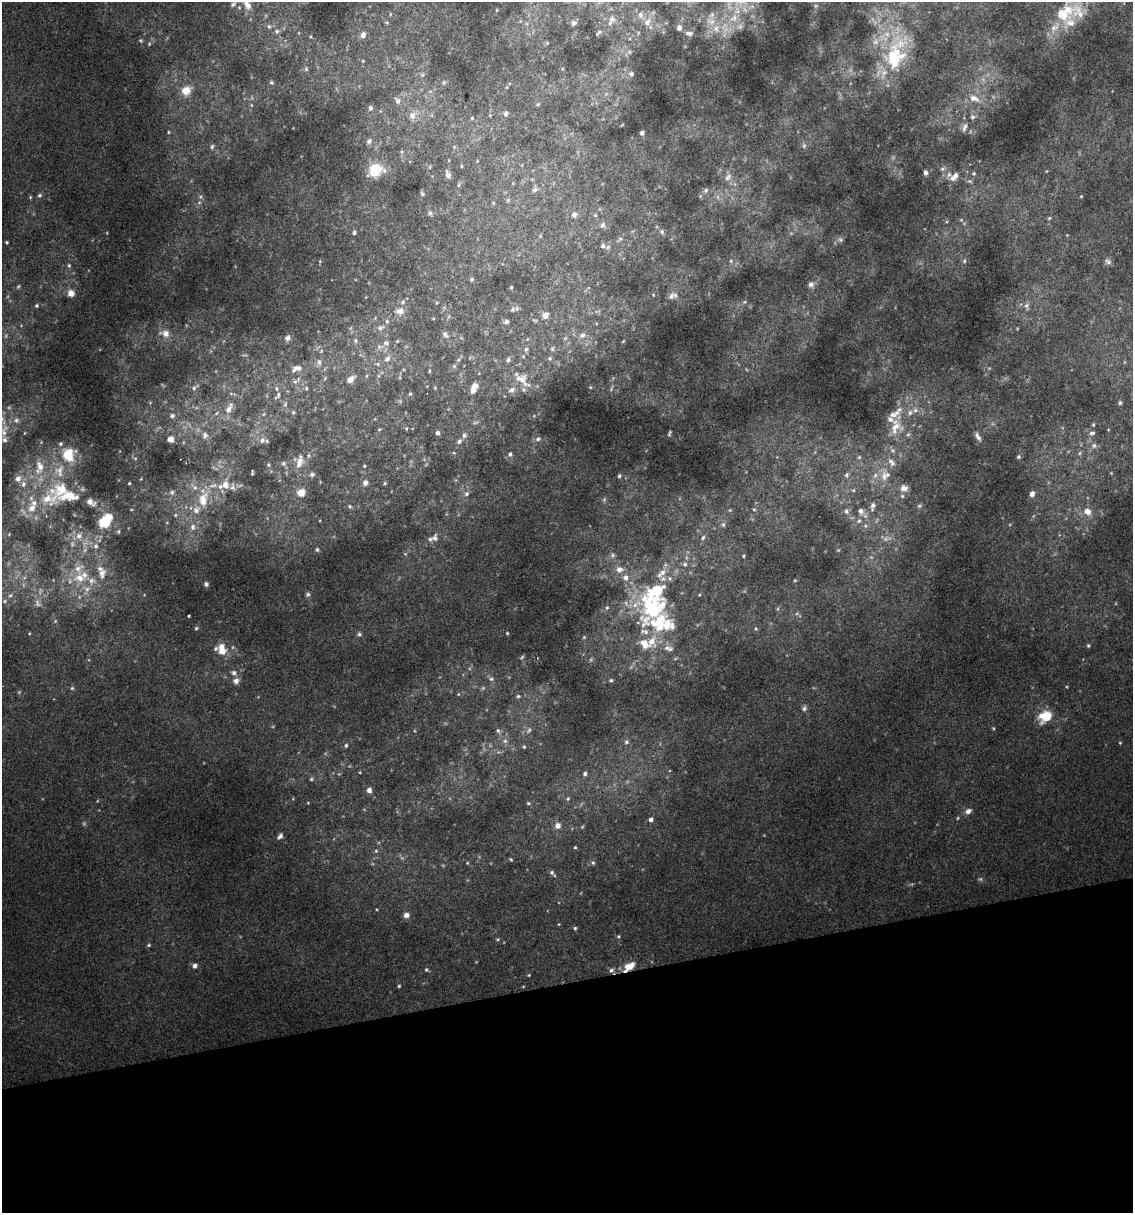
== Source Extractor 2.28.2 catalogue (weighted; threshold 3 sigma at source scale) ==
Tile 14 of 4 x 4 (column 2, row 4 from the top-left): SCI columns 1155-2285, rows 1-1211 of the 4616 x 4845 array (HDU 1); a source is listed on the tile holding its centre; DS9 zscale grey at full resolution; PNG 1135 x 1215 px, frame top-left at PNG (2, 2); no overlay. Shown black and unused: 19% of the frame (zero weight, under 2 of 3 exposures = <1% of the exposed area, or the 3 px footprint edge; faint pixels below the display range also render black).
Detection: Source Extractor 2.28.2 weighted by HDU 2 'WHT'; one run over the whole footprint, this tile lists its part. Background 0.0207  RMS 0.007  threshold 0.0314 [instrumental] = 3 sigma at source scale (4.5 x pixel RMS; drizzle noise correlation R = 1.50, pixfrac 1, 0.0396/0.0396 arcsec/px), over >= 5 px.
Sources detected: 399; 52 too faint to see at this stretch — not listed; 68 inside a brighter listed object's ellipse — not listed separately; the other 279 listed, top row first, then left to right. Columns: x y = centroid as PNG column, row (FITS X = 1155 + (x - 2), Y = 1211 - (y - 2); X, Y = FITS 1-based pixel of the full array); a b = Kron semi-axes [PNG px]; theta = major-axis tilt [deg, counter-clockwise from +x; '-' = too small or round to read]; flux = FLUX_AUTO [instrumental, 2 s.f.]
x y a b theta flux
233 4 11 6 38 3
247 5 15 9 -56 9
497 10 4 4 - 0.73
390 14 5 3 - 0.7
1062 14 25 20 -4 20
734 18 15 12 39 12
612 19 11 10 - 5.9
520 21 6 4 -90 1.2
711 21 15 11 -24 9.1
387 22 5 5 - 0.94
647 22 15 10 61 8.4
573 23 8 8 - 3.3
527 24 7 4 -72 1.4
269 26 8 7 - 2.5
679 28 6 5 - 3.4
277 31 8 7 - 2.8
598 33 12 5 39 2.3
689 34 8 6 -9 2.9
363 35 8 6 73 3.7
310 37 4 3 - 0.64
141 40 6 5 - 1.2
149 43 7 5 71 1.4
547 43 5 5 - 1
629 52 6 6 - 1.8
893 59 61 27 72 70
363 61 4 4 - 0.68
306 69 7 6 - 1.7
631 74 7 6 - 2.6
271 82 6 5 - 1.4
444 82 8 6 89 1.6
186 90 13 11 44 11
974 98 21 10 -24 11
398 101 10 7 -51 3.5
538 104 6 4 44 0.87
251 105 5 3 - 0.81
370 108 6 5 - 2.3
506 114 6 5 - 2.2
412 115 13 10 52 6.3
490 115 4 4 - 0.68
973 117 8 7 - 2.6
472 118 5 4 - 1
965 127 13 6 71 3.6
169 132 4 3 - 0.75
642 133 4 4 - 3.6
369 141 8 6 47 2.3
804 146 8 6 89 2.2
212 147 7 5 84 1.4
454 147 5 4 - 0.85
461 166 5 3 - 0.71
430 167 5 3 - 0.72
942 169 8 6 1 1.9
375 170 13 10 19 26
1046 171 5 3 - 0.57
925 173 6 4 90 2.4
974 173 5 5 - 1.3
448 175 7 4 -74 4.7
954 176 12 7 47 5.9
728 177 13 8 46 4.5
970 181 7 6 - 1.6
459 185 7 5 53 1.4
535 190 8 6 34 2.1
706 190 8 6 60 2.5
422 194 6 4 -51 1.1
39 195 6 6 - 1.7
1081 196 4 3 - 0.65
30 197 5 4 - 0.85
508 200 6 6 - 1.3
493 203 6 4 -71 0.83
430 213 7 6 - 1.8
574 215 8 7 - 3.9
595 215 6 5 - 1.2
1049 218 5 5 - 1.1
961 220 6 5 - 1.6
603 225 8 6 72 3
662 232 8 7 - 2.2
354 233 5 5 - 1.6
1067 235 3 3 - 0.53
540 236 5 5 - 0.94
620 239 11 5 35 2.2
840 239 8 6 -12 2.1
6 242 3 3 - 0.92
603 246 6 5 - 2.1
608 247 7 6 - 2
320 261 5 3 - 0.83
731 261 6 5 - 1.5
964 261 7 5 76 1.7
1108 261 10 7 -31 2.7
69 265 7 5 77 1.5
472 279 6 5 - 1.1
811 284 9 8 - 3.1
511 287 5 3 - 0.8
71 293 9 8 - 5.6
653 295 5 4 - 0.82
671 296 11 8 61 3.5
745 302 8 5 27 1.5
437 303 5 3 - 0.7
37 305 5 4 - 1.3
1027 306 10 7 -82 2.6
512 309 9 7 64 2.2
400 311 12 9 10 6.2
545 315 7 7 - 5.3
449 316 6 4 72 0.99
375 318 5 4 - 0.79
506 322 7 6 - 2.3
381 328 12 7 20 3.6
165 333 14 10 -15 7.4
445 335 10 6 -57 2.5
582 335 10 8 29 4.1
287 338 7 6 - 2.4
565 338 6 5 - 1.3
355 340 7 6 - 1.8
397 341 6 4 45 0.96
623 341 5 3 - 0.72
380 347 12 7 3 4
526 349 7 5 72 1.8
552 349 8 5 63 1.7
321 351 6 3 72 0.75
523 356 5 5 - 0.99
387 358 9 7 47 4.3
550 358 6 6 - 1.8
508 360 6 5 - 2.1
319 362 8 6 -74 2.4
1124 362 6 4 -90 0.82
378 364 6 5 - 1.6
454 366 7 6 - 1.5
297 368 13 7 17 5
429 371 4 3 - 0.71
400 377 6 4 73 0.87
351 379 9 6 42 5.3
521 379 25 17 -19 16
295 382 6 5 - 1.8
474 386 8 7 - 4.5
590 387 5 4 - 0.76
194 388 8 6 52 2
306 388 5 4 - 1
410 394 5 4 - 0.92
278 395 10 5 80 2.2
1120 403 6 5 - 1.4
285 404 7 5 68 1.7
229 408 19 8 63 8
293 412 5 4 - 1.1
217 413 6 3 70 1
263 414 6 4 87 1.1
172 416 5 5 - 2.4
1093 424 5 4 - 1.1
895 427 35 21 66 26
406 428 5 4 - 0.86
379 430 4 4 - 0.75
3 431 21 13 69 13
24 433 5 3 - 0.65
438 433 4 4 - 2.5
669 433 6 3 71 1.2
1092 433 9 6 5 2.5
205 435 11 9 -87 4.3
464 435 8 7 - 2.4
978 437 13 6 -59 3
170 439 6 6 - 5.4
538 439 8 7 - 2.5
262 440 9 8 - 3.6
459 441 7 6 - 2.2
1094 446 9 8 - 3.3
1080 453 7 5 25 1.6
68 454 16 14 35 21
510 454 7 6 - 2.1
859 457 6 6 - 1.5
1018 457 6 5 - 1.4
300 461 18 9 75 8.1
283 463 7 6 - 1.7
268 465 5 4 - 0.91
364 466 3 3 - 0.77
39 467 25 13 87 18
252 473 5 2 - 0.95
1111 473 4 4 - 0.78
312 474 7 6 - 2.1
847 475 9 7 74 2.5
619 476 6 4 78 1.4
884 476 28 11 -89 14
18 478 10 8 39 5.8
129 483 3 3 - 0.89
365 483 7 6 - 3
385 483 5 4 - 0.9
225 485 13 9 87 9.4
904 488 11 10 - 5
61 490 32 24 15 36
853 490 6 5 - 1.2
172 492 9 8 - 3.7
301 493 8 7 - 9.1
467 494 7 6 - 2.7
1032 494 7 6 - 3.8
203 499 34 15 74 30
91 502 13 8 -28 6.4
350 506 6 5 - 1.4
873 506 14 7 79 4.1
919 506 7 6 - 1.5
32 508 15 13 50 13
754 509 5 4 - 1
730 510 5 4 - 0.84
846 511 9 7 -58 2.7
861 511 10 8 -70 4.3
1087 511 10 9 - 7.5
175 515 6 5 - 1.5
105 521 17 10 52 31
723 525 8 6 -89 1.8
865 526 7 6 - 2.2
118 531 6 5 - 1.3
9 534 5 4 - 0.76
79 536 11 9 -54 6.7
435 538 11 9 83 4.2
703 538 6 5 - 1.7
96 546 8 7 - 3.6
317 550 6 5 - 1.5
405 554 5 5 - 0.99
612 555 8 7 - 2.7
743 556 4 3 - 0.78
685 564 7 7 - 2.3
619 569 11 9 2 6.1
102 573 15 11 84 8.6
80 578 21 15 -1 18
795 580 4 3 - 0.7
206 584 4 4 - 1.8
308 594 7 6 - 1.7
5 601 7 5 25 1.8
778 609 6 4 89 0.96
188 616 3 3 - 1.7
55 621 5 4 - 0.88
658 622 65 54 -33 100
196 628 5 4 - 1.1
756 629 6 6 - 1.4
507 633 4 3 - 0.72
359 634 6 5 - 1.6
584 637 5 4 - 0.91
1088 646 6 5 - 1.3
222 650 11 9 -10 9.4
234 673 7 6 - 2.7
491 679 7 6 - 2.1
611 680 5 5 - 1.4
236 681 8 7 - 4
72 688 5 5 - 1.2
458 694 5 3 - 0.74
518 696 6 4 0 1.3
804 708 8 7 - 2.1
1045 716 15 12 26 20
529 730 10 6 60 2.5
498 731 8 6 -43 2.2
505 741 8 7 - 3.2
626 742 7 6 - 1.8
1120 743 4 4 - 0.65
346 745 5 5 - 1.4
524 747 5 4 - 1.1
360 772 4 3 - 0.56
585 774 6 5 - 1.8
311 779 5 4 - 0.98
369 790 6 5 - 3.3
568 799 6 4 69 1.1
97 801 5 3 - 0.66
528 803 5 4 - 1.1
968 811 7 5 29 4.3
651 819 5 5 - 3.3
558 826 8 7 - 4.3
280 836 7 4 51 2.5
575 847 4 3 - 0.89
376 851 5 5 - 1
511 859 4 3 - 0.86
467 863 4 3 - 0.64
593 863 6 5 - 1.4
552 872 7 5 -64 1.8
406 915 7 6 - 3.9
559 924 4 3 - 0.57
575 928 5 4 - 1.2
619 936 5 5 - 1.1
497 939 6 4 21 1
149 945 6 4 17 1.2
195 966 6 5 - 3.3
631 966 11 6 59 6.9
426 970 5 5 - 1.2
611 970 7 6 - 2.8
529 975 4 3 - 0.67
399 986 4 3 - 1
523 986 5 3 - 0.58
Overlapping masked pixels (flux is a lower limit): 2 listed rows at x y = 631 966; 611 970
Isophote crosses this tile's border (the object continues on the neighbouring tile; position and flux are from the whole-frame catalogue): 3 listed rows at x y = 247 5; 1062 14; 3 431